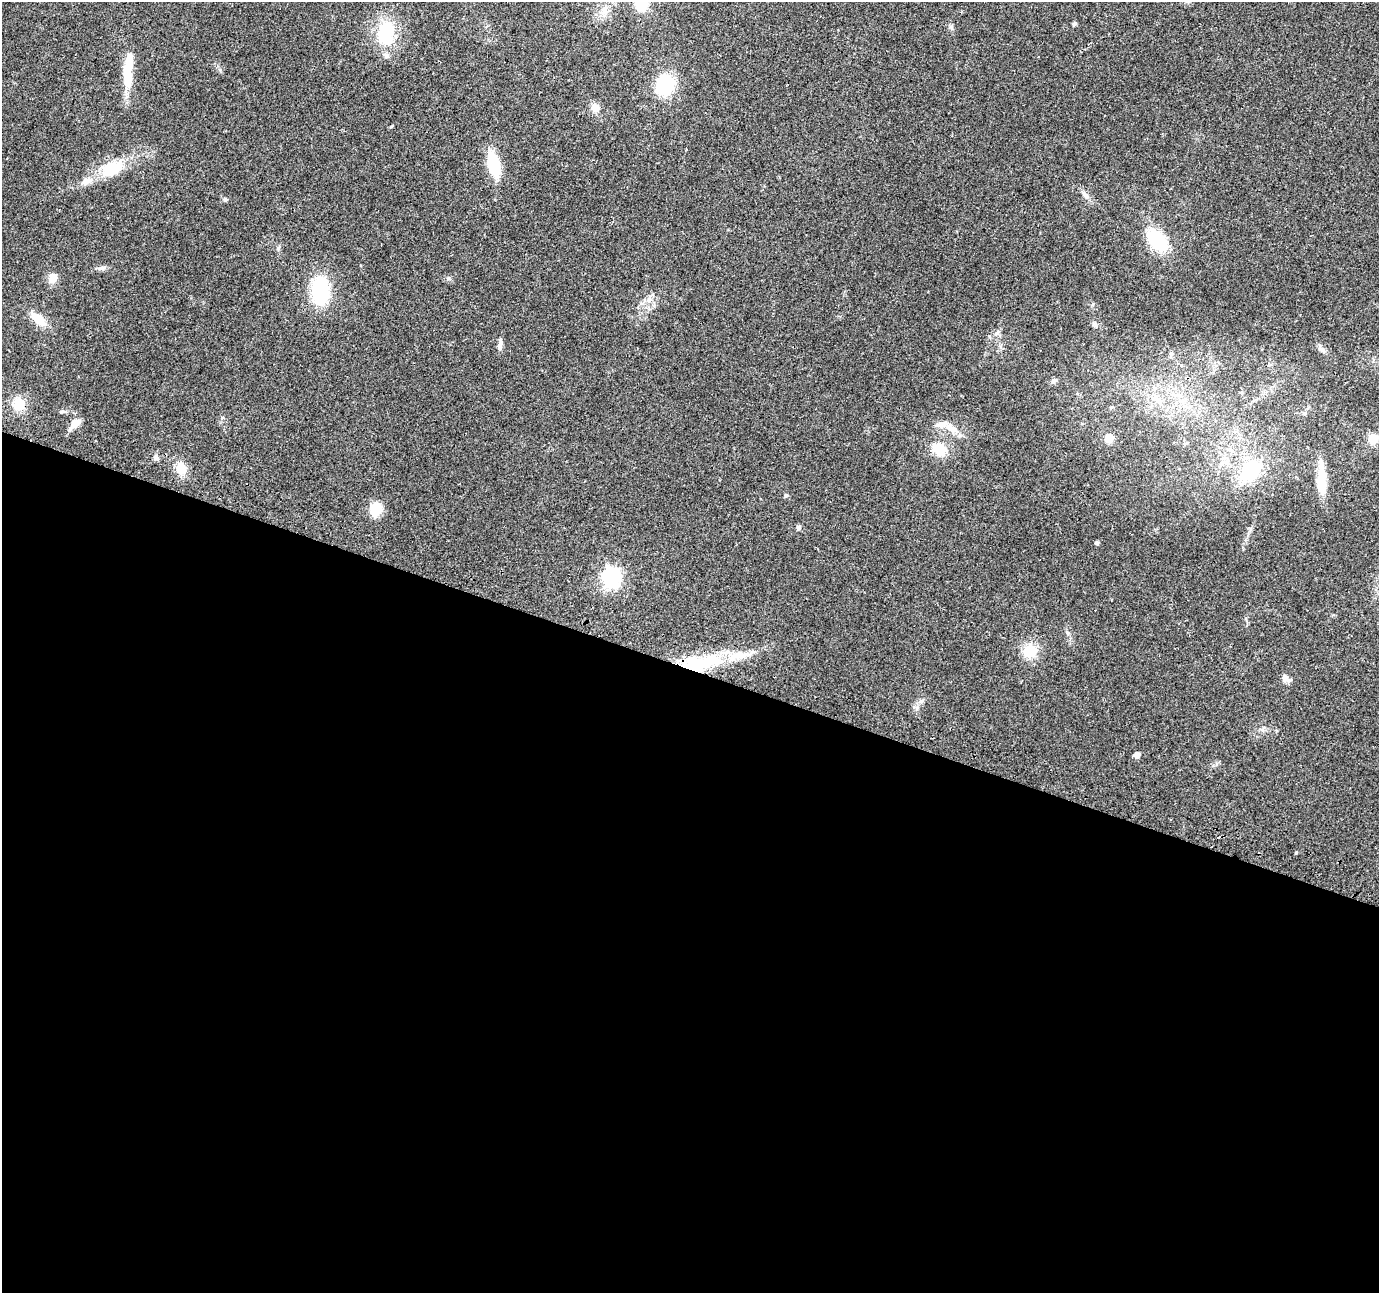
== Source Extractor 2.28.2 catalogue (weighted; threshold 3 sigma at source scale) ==
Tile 14 of 4 x 4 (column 2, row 4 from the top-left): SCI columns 1399-2775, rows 308-1598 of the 5541 x 5715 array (HDU 1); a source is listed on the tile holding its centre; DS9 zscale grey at full resolution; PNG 1381 x 1295 px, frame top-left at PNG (2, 2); no overlay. Shown black and unused: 48% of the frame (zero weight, under 2 of 3 exposures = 2% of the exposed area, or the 3 px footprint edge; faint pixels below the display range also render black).
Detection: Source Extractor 2.28.2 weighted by HDU 2 'WHT'; one run over the whole footprint, this tile lists its part. Background 0.0562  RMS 0.0084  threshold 0.0379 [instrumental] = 3 sigma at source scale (4.5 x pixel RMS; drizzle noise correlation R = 1.50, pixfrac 1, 0.0396/0.0396 arcsec/px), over >= 5 px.
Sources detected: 58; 2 inside a brighter object's white glare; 1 cosmic-ray / hot-pixel residue — not listed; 3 inside a brighter listed object's ellipse — not listed separately; the other 52 listed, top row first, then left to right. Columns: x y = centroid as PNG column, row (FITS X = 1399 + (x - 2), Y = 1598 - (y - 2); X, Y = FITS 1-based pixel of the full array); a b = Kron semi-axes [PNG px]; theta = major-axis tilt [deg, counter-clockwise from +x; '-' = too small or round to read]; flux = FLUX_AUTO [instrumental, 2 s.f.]
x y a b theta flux
641 4 13 12 - 23
604 11 17 9 71 7.8
1074 24 5 4 - 2
951 27 6 5 - 1.7
386 33 22 15 84 49
386 55 9 7 -24 2.8
128 75 37 12 -85 22
665 85 17 15 70 55
595 108 10 9 - 6.9
392 126 6 3 32 0.86
494 164 20 9 -76 44
111 168 31 18 24 31
1085 194 15 6 -48 4.1
225 199 5 5 - 1.2
1157 240 25 15 -49 46
278 248 7 4 60 1.4
102 268 12 5 12 2.9
53 278 12 9 65 8.1
449 278 6 5 - 1.6
320 291 26 17 -90 56
649 300 9 6 17 3.7
39 319 19 10 -39 14
1096 325 7 4 -89 1.5
500 345 13 6 79 3.6
1322 349 11 6 -42 2.8
1054 380 6 6 - 1.8
1156 398 17 6 -40 6.9
19 404 14 13 - 16
1111 407 6 3 19 0.98
75 423 11 7 39 11
952 428 20 9 -32 9.7
1109 438 5 5 - 29
1373 439 6 5 - 42
939 449 18 13 -33 19
1230 450 7 6 - 2.6
156 458 8 6 -75 2.2
1223 462 16 5 26 4.8
181 469 14 12 88 11
1250 471 27 18 49 51
1322 480 35 8 -88 23
786 495 6 5 - 1.2
376 509 14 11 75 18
798 528 7 6 - 2
1096 543 4 4 - 1.9
612 577 8 7 - 280
1068 633 6 4 -88 1.5
1030 651 17 16 - 19
696 666 58 21 11 69
1286 678 15 7 -36 3.7
921 701 7 6 - 2.2
1137 755 5 5 - 5.8
1296 853 3 3 - 1
Overlapping masked pixels (flux is a lower limit): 1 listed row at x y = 696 666
Isophote crosses this tile's border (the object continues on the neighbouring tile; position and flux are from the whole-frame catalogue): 1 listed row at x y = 641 4
Unlisted compact peaks at least as high as the median listed source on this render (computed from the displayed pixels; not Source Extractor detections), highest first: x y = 61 412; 998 332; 1250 529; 222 417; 989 336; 1246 619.